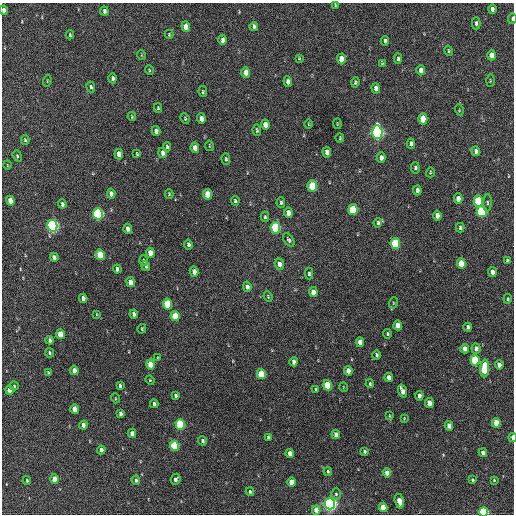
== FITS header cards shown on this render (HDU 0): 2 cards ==
NAXIS1  =                  512 / Axis length
NAXIS2  =                  512 / Axis length

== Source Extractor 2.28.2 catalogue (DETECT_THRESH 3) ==
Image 512 x 512 px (HDU 0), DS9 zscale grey, 1 PNG px = 1 image px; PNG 516 x 516 px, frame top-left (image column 1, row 512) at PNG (2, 3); each listed source drawn as its Kron ellipse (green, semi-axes under 4 px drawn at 4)
Background 517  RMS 15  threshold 43.7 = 3 sigma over >= 5 px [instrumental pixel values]
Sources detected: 178; all 178 listed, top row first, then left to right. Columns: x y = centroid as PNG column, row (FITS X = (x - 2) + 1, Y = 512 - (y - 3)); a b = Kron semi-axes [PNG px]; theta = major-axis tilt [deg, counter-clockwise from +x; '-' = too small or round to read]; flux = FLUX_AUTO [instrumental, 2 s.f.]
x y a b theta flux
335 5 4 2 - 820
492 9 5 3 - 3600
4 10 4 3 - 3500
104 11 4 3 - 2600
512 19 5 3 - 2200
476 23 6 4 -90 2700
254 26 4 3 - 2100
186 27 5 4 - 11000
169 34 4 3 - 840
70 35 4 3 - 1100
222 40 5 4 - 3500
385 41 4 3 - 2100
449 51 5 3 - 1000
141 55 5 3 - 730
492 55 5 4 - 8100
299 58 4 4 - 870
341 59 5 4 - 13000
398 59 5 3 - 1800
382 63 4 3 - 800
149 70 5 3 - 920
421 70 5 4 - 5900
246 72 5 4 - 9500
113 78 5 4 - 2500
47 81 5 3 - 850
490 81 6 3 89 980
288 82 5 4 - 4300
355 82 5 3 - 1400
91 87 5 3 - 1900
376 88 5 4 - 5400
203 92 5 4 - 1500
158 108 5 4 - 1100
459 110 6 3 -74 880
132 117 4 3 - 860
185 118 5 3 - 1100
201 119 5 4 - 5500
423 119 5 4 - 24000
308 124 4 3 - 820
337 124 5 2 - 820
265 125 5 4 - 8300
257 130 6 3 -86 1300
156 131 5 4 - 4100
377 132 7 5 -88 290000
340 138 4 3 - 930
25 140 4 4 - 1300
411 144 5 4 - 3400
209 146 5 2 - 790
167 147 5 3 - 1500
195 148 5 4 - 9000
476 151 5 4 - 3500
327 152 5 4 - 6100
163 153 5 4 - 4400
119 154 5 4 - 7600
137 154 4 3 - 1000
17 156 6 4 -69 1200
381 158 5 4 - 4700
226 159 6 3 -88 1300
7 165 4 3 - 680
415 168 6 4 -81 1900
430 172 5 3 - 950
312 186 6 4 -87 32000
417 190 5 3 - 3000
111 194 5 4 - 4400
169 194 4 3 - 1000
208 194 5 4 - 19000
458 199 5 4 - 7700
10 201 5 4 - 11000
235 201 5 4 - 1600
478 201 5 4 - 59000
281 203 5 4 - 1500
487 203 9 3 86 1700
62 204 4 3 - 2300
353 210 5 4 - 49000
482 211 6 5 - 79000
288 213 5 4 - 5600
98 214 6 5 - 130000
437 216 5 4 - 6900
265 217 5 4 - 1300
378 223 5 4 - 1900
52 226 6 5 - 220000
275 228 6 5 - 93000
460 228 4 3 - 1700
128 229 5 4 - 4600
289 240 7 4 -54 1900
395 244 5 4 - 72000
188 245 5 3 - 2400
150 253 5 4 - 11000
100 255 5 4 - 36000
54 257 4 4 - 2600
507 260 4 3 - 1100
143 261 5 2 - 990
461 263 5 4 - 19000
279 264 6 4 -81 5500
146 266 5 3 - 2300
117 269 4 3 - 2500
194 272 5 4 - 6200
492 272 5 4 - 6500
309 274 6 4 -89 1700
130 282 5 4 - 9100
247 287 5 4 - 4100
313 292 5 4 - 9400
268 297 5 3 - 1100
83 298 4 3 - 4000
508 299 5 3 - 1100
393 303 6 3 72 1200
167 304 5 4 - 38000
97 314 4 3 - 680
134 314 4 3 - 3000
175 316 5 4 - 27000
398 325 5 4 - 9000
468 327 4 3 - 2400
142 329 5 3 - 970
60 334 5 4 - 18000
387 334 4 4 - 1400
50 340 4 3 - 2600
360 342 5 4 - 8800
476 348 5 4 - 3900
465 349 5 4 - 6300
49 353 5 4 - 1500
377 355 4 3 - 1700
157 358 3 2 - 740
475 360 5 4 - 52000
294 362 4 4 - 3500
150 364 5 4 - 19000
499 365 4 4 - 5900
485 368 9 4 87 58000
74 370 5 4 - 5800
348 371 5 4 - 7000
48 373 4 3 - 990
261 374 5 4 - 27000
389 377 5 4 - 6600
150 380 4 4 - 840
370 384 4 3 - 1300
327 385 5 4 - 40000
14 386 4 3 - 1000
120 386 4 3 - 2000
343 387 5 3 - 700
9 390 4 4 - 7300
316 390 4 3 - 1500
402 391 6 4 -68 6900
176 395 4 3 - 1900
419 396 5 3 - 4500
115 398 5 3 - 850
429 403 5 4 - 11000
154 404 4 3 - 2200
75 409 5 4 - 11000
120 413 4 3 - 2700
389 416 4 3 - 870
404 418 3 3 - 730
496 423 5 4 - 19000
180 424 5 4 - 80000
83 425 4 4 - 4300
449 426 4 4 - 7400
132 433 4 4 - 6000
336 434 4 4 - 3600
268 437 4 3 - 1500
513 437 4 2 - 6500
202 441 4 4 - 2200
174 446 5 4 - 59000
101 450 4 3 - 5000
364 451 4 3 - 1600
290 453 4 4 - 7200
483 453 4 4 - 5000
328 471 4 3 - 1200
387 473 4 4 - 8100
55 479 4 4 - 10000
175 479 6 4 67 2800
136 480 4 3 - 1700
472 480 4 3 - 1200
494 480 3 3 - 960
27 481 4 3 - 1200
292 482 5 4 - 12000
250 492 4 3 - 1300
336 494 6 5 - 1500
399 501 7 4 -75 13000
330 504 5 5 - 330000
383 507 5 4 - 17000
316 510 4 4 - 9200
484 512 4 4 - 74000
At the frame edge (FLAGS 8, measured only in part): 4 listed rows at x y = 4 10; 512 19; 513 437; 484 512